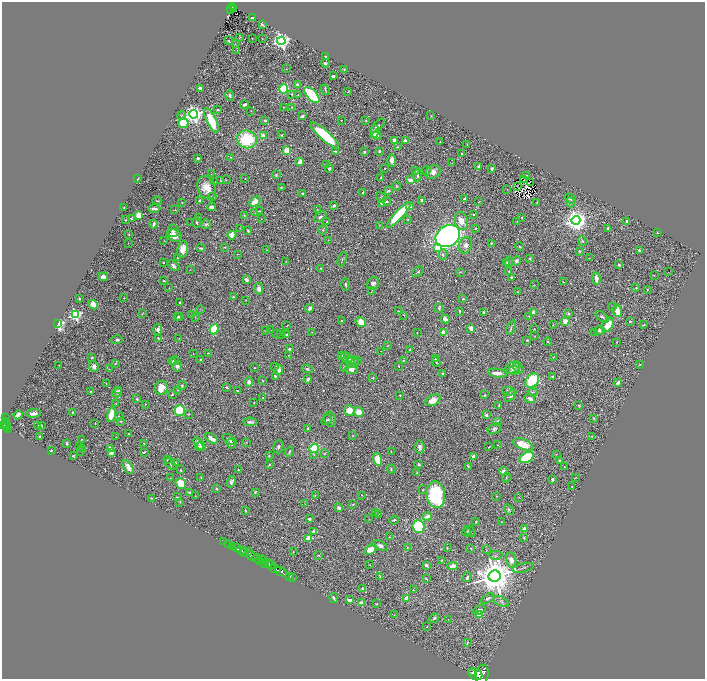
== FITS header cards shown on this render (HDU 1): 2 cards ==
NAXIS1  =                 1406
NAXIS2  =                 1353

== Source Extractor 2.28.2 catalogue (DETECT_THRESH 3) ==
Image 1406 x 1353 px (HDU 1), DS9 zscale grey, zoomed out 1/2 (1 PNG px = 2 x 2 image px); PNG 707 x 681 px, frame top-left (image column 2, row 1353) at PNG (2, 2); each listed source drawn as its Kron ellipse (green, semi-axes under 4 px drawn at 4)
Background 1.4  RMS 0.023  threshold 0.0705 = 3 sigma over >= 5 px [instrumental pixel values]
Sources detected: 613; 75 cannot appear on this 1/2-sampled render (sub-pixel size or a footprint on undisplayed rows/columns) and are neither listed nor drawn; of the other 538, the 500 brightest by FLUX_AUTO listed and drawn (38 fainter detections omitted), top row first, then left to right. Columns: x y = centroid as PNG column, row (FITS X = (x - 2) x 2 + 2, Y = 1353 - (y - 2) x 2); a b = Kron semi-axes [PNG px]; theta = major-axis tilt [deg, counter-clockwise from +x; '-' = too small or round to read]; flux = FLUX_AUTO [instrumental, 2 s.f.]
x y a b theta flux
233 7 4 2 - 91
231 9 2 1 - 12
233 9 2 1 - 17
253 18 4 2 - 10
262 25 3 2 - 8
240 37 2 1 - 2.4
252 38 2 2 - 1.5
262 39 2 1 - 1.5
229 41 5 3 - 3.6
281 41 4 4 - 2000
235 44 2 1 - 1.5
237 51 2 2 - 1.6
326 56 2 2 - 5.2
325 63 4 3 - 12
286 69 2 2 - 1.4
344 70 3 2 - 5.6
333 76 3 2 - 14
297 84 3 3 - 7.4
200 88 3 2 - 17
284 89 4 4 - 250
325 90 5 2 - 4.4
348 91 2 2 - 2.1
291 94 4 3 - 3.8
230 95 5 4 - 14
298 95 2 2 - 2.3
312 95 10 5 -48 370
245 105 4 3 - 16
284 107 2 1 - 2.5
292 107 4 3 - 5.5
218 110 2 2 - 5.9
251 111 2 2 - 1.6
193 114 4 4 - 2500
181 116 4 3 - 4.2
302 116 3 2 - 15
431 116 2 1 - 2.1
265 120 3 2 - 8.1
341 120 2 1 - 1.6
211 121 13 5 -64 150
366 121 3 2 - 3.2
183 123 5 5 - 150
378 126 9 3 45 9.2
375 132 6 3 72 28
281 135 3 2 - 3.2
324 135 18 5 -41 290
377 135 5 3 - 50
263 136 4 3 - 34
247 139 10 9 - 270
394 140 4 3 - 19
405 140 3 3 - 18
440 142 2 2 - 2.7
467 144 3 2 - 2.3
398 147 4 2 - 4.5
287 150 4 3 - 95
335 151 3 2 - 4.7
379 151 3 3 - 8.1
364 152 3 2 - 5.7
462 153 2 2 - 7.4
231 157 2 2 - 3.3
198 158 3 2 - 8.2
392 160 6 4 -89 24
300 162 3 3 - 56
452 163 2 1 - 4.2
327 164 3 2 - 1.7
479 167 4 2 - 6.6
385 168 2 2 - 3
492 168 3 2 - 6.4
329 169 4 3 - 5.8
416 171 4 3 - 4.5
426 171 4 3 - 5.7
433 172 8 6 38 28
211 174 2 1 - 1.5
276 175 3 2 - 4.9
417 175 6 3 85 9.8
526 176 3 1 - 2.8
381 177 3 2 - 4.2
138 179 3 1 - 2.6
245 179 2 2 - 2.1
226 180 3 2 - 2
410 180 4 3 - 25
523 180 2 1 - 2.5
220 181 2 2 - 1.8
215 182 3 2 - 3.8
531 182 3 1 - 2.2
397 186 4 3 - 4.5
206 187 12 8 -66 75
282 187 3 3 - 3.9
518 187 4 1 - 1.8
507 189 2 1 - 2
388 191 3 2 - 10
302 193 3 3 - 6
363 193 3 3 - 5.5
212 197 3 2 - 8
381 197 6 2 -55 4.5
571 198 6 3 -39 14
464 199 3 2 - 5.6
422 200 3 3 - 11
157 201 4 2 - 3.6
200 201 3 3 - 8.8
386 201 4 3 - 7
182 202 4 2 - 1.9
255 202 6 4 42 57
479 202 4 2 - 2.2
537 202 3 2 - 2.9
570 202 5 3 - 5.8
382 204 3 2 - 5.4
334 206 4 3 - 7.2
410 206 3 2 - 15
212 207 4 2 - 18
124 208 2 2 - 2.1
154 209 6 2 0 15
175 210 4 2 - 2.7
317 210 3 2 - 2.8
259 211 4 1 - 2
255 213 2 2 - 2.1
473 214 3 3 - 3.6
139 215 3 3 - 220
244 215 3 2 - 3.9
399 215 17 4 47 230
320 217 7 3 32 9.1
522 217 3 3 - 3.5
199 218 3 2 - 2.4
131 219 3 2 - 6.5
261 219 3 2 - 2.4
126 220 3 2 - 5.2
407 220 2 1 - 2.2
576 220 4 4 - 4300
461 221 9 6 -73 56
517 221 2 1 - 1.7
627 221 4 3 - 6.1
196 222 5 3 - 5.7
327 222 4 2 - 4.7
191 223 2 2 - 1.5
153 224 4 3 - 12
206 224 5 4 - 8.8
379 225 3 2 - 2.3
240 228 3 2 - 1.6
476 228 3 3 - 4.7
608 228 4 2 - 6.4
323 230 4 3 - 4.9
173 231 6 5 - 17
248 231 3 2 - 6.5
657 233 3 2 - 2.2
129 234 2 2 - 2.8
174 235 8 5 -28 38
232 235 4 3 - 64
448 236 13 10 32 2400
164 240 2 1 - 1.5
328 240 2 2 - 1.5
582 241 5 3 - 7.4
128 243 3 1 - 1.5
491 243 3 2 - 4.5
465 245 8 6 67 22
224 247 2 1 - 2.4
520 247 4 2 - 3
201 248 5 2 - 8.1
437 248 3 3 - 120
183 250 8 5 77 60
267 250 3 2 - 2.3
639 250 2 2 - 24
579 251 4 3 - 4.4
237 254 3 2 - 1.8
443 255 5 4 - 11
177 258 3 2 - 2.5
530 258 3 2 - 5.2
589 258 2 2 - 1.5
342 259 7 2 70 5.3
286 261 3 2 - 1.7
516 261 5 4 - 15
164 262 3 2 - 4
507 262 4 2 - 4.8
509 262 6 3 -89 9.2
619 265 3 3 - 5
174 266 7 3 -37 14
321 268 2 2 - 7.1
190 270 2 1 - 1.7
509 271 2 2 - 4.5
668 271 2 1 - 22
418 272 6 3 40 6
460 272 4 2 - 2.4
654 275 2 2 - 1.6
103 277 5 3 - 22
511 277 3 2 - 5.1
596 278 6 3 -84 29
247 280 3 3 - 28
164 281 3 2 - 3.5
563 282 2 1 - 2.1
373 283 7 5 58 16
346 284 6 3 -88 8.2
534 285 3 2 - 1.9
169 288 2 1 - 1.6
636 288 3 3 - 5.2
259 289 5 4 - 19
647 289 4 3 - 3.8
372 290 3 2 - 2.6
518 292 2 1 - 2
233 297 2 2 - 4.8
79 298 3 2 - 3.4
124 298 2 1 - 1.9
463 299 3 3 - 4
246 300 3 2 - 2.3
180 302 2 2 - 4.9
93 304 5 4 - 43
613 307 3 3 - 3.4
310 308 4 3 - 16
439 308 5 3 - 6.2
201 309 3 2 - 2
398 311 3 2 - 2.3
459 311 3 2 - 4.2
617 311 6 3 -79 93
484 312 3 3 - 7.9
533 312 2 2 - 66
143 313 3 1 - 1.5
568 314 4 3 - 7.9
75 315 4 3 - 780
191 315 2 2 - 2.3
404 315 3 2 - 4.2
180 316 2 2 - 3.6
529 316 3 2 - 2.9
178 317 3 2 - 6.3
195 317 3 1 - 2
602 317 7 3 -38 11
445 319 4 3 - 26
341 321 2 2 - 3.1
565 321 4 4 - 52
630 321 4 3 - 4.6
361 322 5 4 - 70
58 324 3 3 - 930
553 325 3 3 - 3
608 325 8 5 56 86
643 325 3 2 - 3.5
287 326 3 2 - 2.1
471 328 4 3 - 14
511 328 7 2 66 9.1
158 329 5 4 - 20
214 329 5 4 - 190
534 329 3 2 - 3.2
271 330 2 2 - 1.8
599 330 5 4 - 16
265 331 3 2 - 2
312 332 3 2 - 1.9
443 332 3 3 - 36
276 333 2 2 - 1.9
417 333 2 2 - 3.1
594 333 2 1 - 1.5
286 334 3 3 - 5.9
280 335 2 1 - 1.8
535 336 3 2 - 1.5
158 338 3 2 - 4.2
179 338 3 2 - 1.4
117 340 6 4 17 11
527 340 3 2 - 5.3
548 342 4 2 - 5.1
616 342 2 2 - 3
388 346 3 2 - 1.6
289 349 2 2 - 11
409 350 3 2 - 4.7
381 351 2 1 - 2.1
208 353 3 2 - 2.3
193 354 2 1 - 1.5
288 355 2 2 - 1.9
342 355 4 3 - 4.7
553 357 3 3 - 2.9
92 358 4 3 - 4.7
347 358 6 4 -42 16
350 359 4 3 - 6.5
436 359 3 3 - 4.6
200 360 2 2 - 3.7
357 360 3 3 - 3.7
403 360 2 2 - 4.6
175 361 4 3 - 4.4
173 362 4 3 - 6.4
353 362 6 5 - 15
436 362 5 3 - 4.4
115 363 4 2 - 4.4
640 364 3 2 - 2.6
59 365 2 2 - 2.5
94 366 6 5 - 20
177 366 5 4 - 16
275 366 2 1 - 7.1
399 366 2 1 - 2.8
344 367 5 3 - 4.7
513 367 8 5 27 19
255 368 2 2 - 3.1
518 368 6 4 -40 6.8
109 369 4 2 - 2.3
279 369 5 3 - 26
307 369 5 4 - 7.9
351 369 6 5 - 25
514 370 6 4 7 14
497 373 9 3 -6 38
442 374 3 3 - 5
275 376 3 2 - 4.7
552 376 4 3 - 5.3
373 378 2 2 - 4.2
308 379 4 3 - 8.3
532 380 8 6 49 330
263 381 3 2 - 3
249 382 5 4 - 22
618 383 4 3 - 15
106 384 2 1 - 2.3
182 385 4 3 - 6.9
227 387 2 2 - 7.8
161 388 7 6 - 47
118 390 2 2 - 2.5
177 390 2 2 - 1.9
90 391 2 2 - 5.6
237 391 3 2 - 3.5
508 391 6 3 -11 5.9
117 392 5 5 - 10
533 392 5 3 - 4.9
172 395 3 3 - 5.5
400 395 2 2 - 3.7
485 395 2 2 - 4.8
511 396 7 4 47 11
263 398 3 3 - 3.4
530 398 5 3 - 21
137 399 2 2 - 7.2
433 400 8 5 27 51
254 403 2 2 - 2.9
116 404 2 1 - 1.5
145 404 2 2 - 1.8
499 405 4 3 - 6.1
579 406 4 3 - 3.4
180 410 5 5 - 250
349 411 5 5 - 56
73 412 3 2 - 5.1
359 412 5 4 - 65
34 413 7 3 6 20
189 414 3 2 - 2.8
18 415 4 3 - 44
111 415 7 4 76 89
486 415 2 2 - 31
119 416 4 3 - 6.4
6 417 4 2 - 81
594 418 3 2 - 3.7
330 419 7 5 -71 12
327 420 5 3 - 5.8
120 421 2 2 - 2.8
497 421 3 3 - 6.4
6 422 3 2 - 310
250 422 6 3 -2 10
95 423 2 2 - 1.6
5 424 4 1 - 400
3 425 4 3 - 640
7 425 3 2 - 180
38 426 2 2 - 3.7
41 426 3 1 - 3.3
6 428 2 2 - 180
308 428 4 2 - 7.9
9 429 4 2 - 180
494 429 7 5 31 12
129 434 3 2 - 2.8
353 436 3 2 - 2.2
592 436 3 2 - 2.5
40 437 2 2 - 5.6
116 437 2 1 - 2
212 439 7 3 -38 38
229 439 8 4 -30 15
81 440 2 1 - 3.4
246 442 4 1 - 2.3
67 443 4 3 - 7.9
144 443 2 2 - 3.7
231 443 5 3 - 9.3
200 444 8 4 -49 10
523 444 10 5 -20 120
497 445 2 1 - 2.2
79 446 2 2 - 1.9
199 447 4 3 - 9
278 447 7 5 75 11
420 447 6 5 - 16
489 447 3 2 - 3.6
314 448 5 4 - 160
82 449 4 2 - 2.8
110 449 3 2 - 34
51 450 2 2 - 4
81 451 2 2 - 2.3
391 451 2 1 - 1.8
144 452 4 2 - 5.1
289 452 5 3 - 6.1
111 453 3 3 - 19
325 454 4 3 - 3.8
556 454 3 2 - 2.3
314 455 2 2 - 7.6
73 456 4 2 - 4.2
269 456 3 2 - 4.8
473 456 4 3 - 15
527 457 8 5 30 240
378 459 6 4 -75 95
167 460 3 2 - 2.1
559 461 3 3 - 6.3
176 462 3 2 - 2.6
171 464 7 3 -46 6.4
419 464 3 2 - 7.9
269 465 3 2 - 4.8
468 466 4 3 - 4.1
128 467 7 4 -58 36
564 467 3 2 - 4.4
238 469 3 2 - 2.9
391 469 4 3 - 5.4
181 470 3 2 - 4.6
504 471 4 3 - 25
417 473 3 2 - 2.9
201 477 3 2 - 2.8
506 477 5 2 - 2.9
170 478 2 2 - 2
576 478 3 1 - 2.1
552 479 3 2 - 15
231 482 6 3 70 12
181 484 6 5 - 84
572 486 2 2 - 2.3
216 489 3 3 - 5.9
423 490 2 2 - 3.5
190 492 3 2 - 7.2
255 492 4 3 - 5.4
436 494 13 9 -83 410
315 495 3 3 - 3
361 495 3 2 - 2.1
195 496 3 2 - 1.7
497 496 3 2 - 2.9
177 497 3 2 - 2.2
519 497 3 2 - 1.5
151 498 3 2 - 2.7
180 502 3 2 - 3.1
305 504 2 2 - 2.3
353 504 4 3 - 4.5
339 508 4 3 - 15
509 510 5 4 - 7
245 511 3 2 - 3.5
375 513 3 2 - 1.9
378 514 3 2 - 2.8
427 516 4 3 - 19
309 519 2 2 - 10
369 519 2 2 - 1.7
394 520 5 2 - 6.3
476 522 2 2 - 3.3
502 522 2 2 - 2.1
418 526 6 6 - 280
525 529 3 3 - 44
313 531 3 3 - 15
470 531 7 3 -38 4.6
467 532 4 2 - 3.2
390 537 3 2 - 3.2
308 538 3 2 - 100
524 538 2 2 - 5.5
223 542 3 1 - 54
228 544 2 1 - 62
232 546 2 1 - 400
380 546 8 4 -28 17
407 547 2 2 - 1.9
236 548 3 2 - 420
447 548 2 2 - 4
471 548 2 2 - 4.9
370 550 7 4 40 59
486 550 3 2 - 2.6
241 551 5 2 - 2200
248 552 2 1 - 220
293 552 2 2 - 2
245 553 2 2 - 830
251 555 6 2 -28 3900
318 555 3 2 - 2.8
496 555 6 4 -1 9.3
257 558 4 3 - 1300
263 560 5 2 - 220
511 560 8 5 -80 35
260 561 3 2 - 500
442 561 3 2 - 2.8
265 563 3 3 - 1100
268 564 4 2 - 780
271 565 4 2 - 560
370 565 2 2 - 2.4
426 565 3 2 - 15
452 566 6 3 8 16
523 568 11 2 14 8.9
275 569 5 2 - 2200
281 572 6 2 -28 1900
290 576 2 1 - 29
495 576 6 6 - 16000
292 577 3 2 - 74
380 577 4 3 - 6.6
467 577 5 3 - 9.7
426 579 3 2 - 4.4
362 589 4 3 - 6.4
413 590 2 2 - 2.3
334 598 5 2 - 9.2
407 598 2 2 - 110
487 598 7 4 33 9.4
349 600 3 2 - 16
501 601 8 4 -24 14
361 603 2 2 - 69
377 604 3 2 - 3.5
479 610 7 4 19 11
394 615 3 2 - 1.9
479 615 3 2 - 110
434 618 5 3 - 8.2
448 619 2 1 - 1.5
427 627 3 2 - 1.6
467 643 3 2 - 4
472 673 4 2 - 2200
475 674 7 5 -30 3700
482 675 10 6 81 6600
At the frame edge (FLAGS 8, measured only in part): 2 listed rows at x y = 3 425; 482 675
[38 fainter detections neither listed nor drawn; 75 sub-pixel or undisplayed-footprint detections neither listed nor drawn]